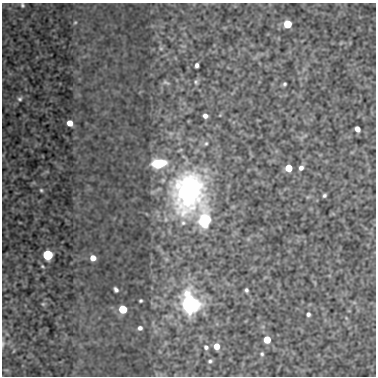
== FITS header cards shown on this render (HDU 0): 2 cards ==
NAXIS1  =                  374
NAXIS2  =                  374

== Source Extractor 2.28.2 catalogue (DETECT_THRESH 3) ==
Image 374 x 374 px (HDU 0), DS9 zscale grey, 1 PNG px = 1 image px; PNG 378 x 378 px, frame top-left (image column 1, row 374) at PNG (2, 3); no overlay
Background 72.5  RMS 0.44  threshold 1.32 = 3 sigma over >= 5 px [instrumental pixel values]
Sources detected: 37; all 37 listed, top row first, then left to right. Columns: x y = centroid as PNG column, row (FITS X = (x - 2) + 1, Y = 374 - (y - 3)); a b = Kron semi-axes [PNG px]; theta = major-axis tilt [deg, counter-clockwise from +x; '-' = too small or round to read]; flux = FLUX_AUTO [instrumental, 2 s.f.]
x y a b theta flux
22 5 6 5 - 56
75 22 5 4 - 31
288 24 5 5 - 970
161 48 6 5 - 48
197 65 5 3 - 85
166 82 9 5 -28 61
196 82 6 5 - 54
284 84 4 3 - 45
20 99 7 6 - 80
205 116 5 4 - 120
70 123 5 5 - 320
357 129 5 4 - 190
206 143 6 5 - 50
159 163 12 8 7 1200
289 168 5 5 - 540
301 168 6 5 - 110
41 190 4 4 - 41
189 192 43 34 86 7100
324 195 4 3 - 53
204 220 19 13 84 1300
48 255 6 5 - 3500
93 258 5 5 - 250
42 266 4 3 - 31
116 290 5 4 - 74
246 290 4 4 - 59
141 301 3 3 - 38
43 304 6 4 -42 39
190 304 7 6 - 26000
123 309 5 5 - 1100
308 314 4 4 - 68
140 328 4 4 - 86
267 340 5 5 - 550
3 344 10 5 81 79
216 346 6 5 - 340
206 347 6 5 - 73
262 354 6 5 - 53
210 361 6 4 34 56
At the frame edge (FLAGS 8, measured only in part): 2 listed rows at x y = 22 5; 3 344